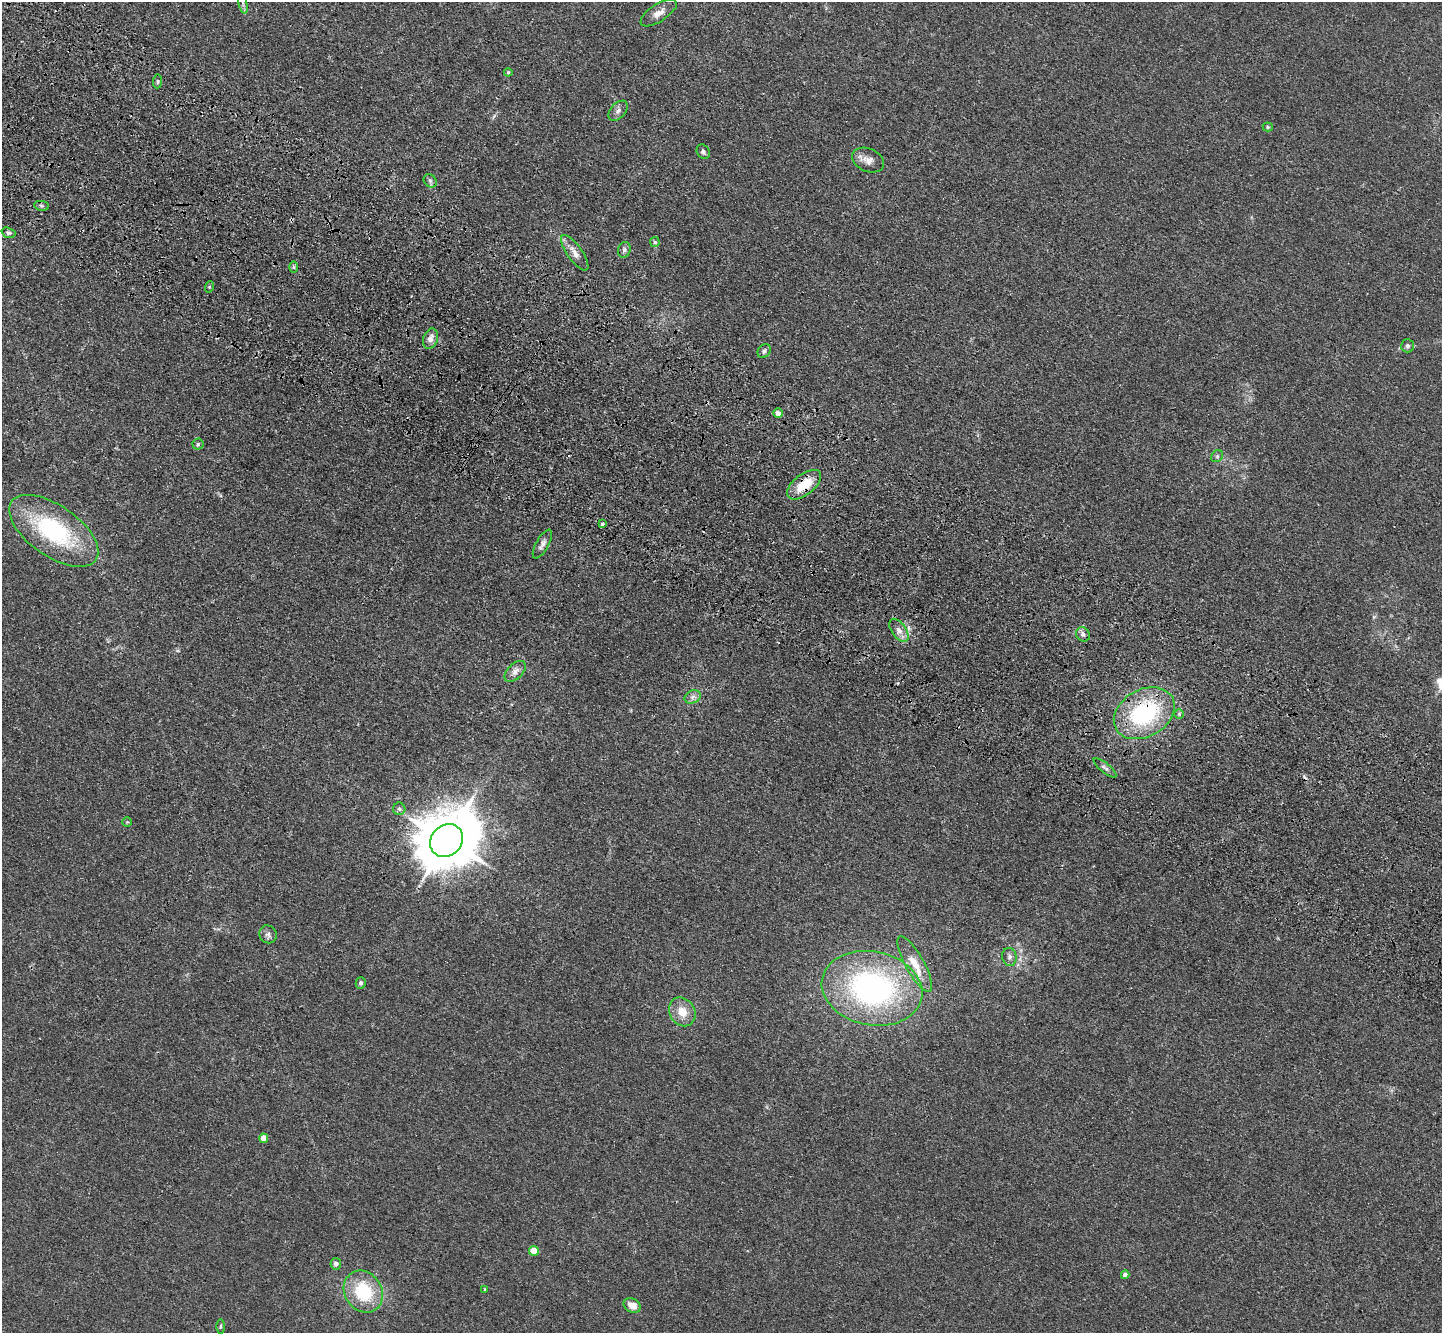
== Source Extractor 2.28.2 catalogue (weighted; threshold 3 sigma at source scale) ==
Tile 11 of 4 x 4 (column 3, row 3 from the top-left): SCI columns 2951-4390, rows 1723-3053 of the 5900 x 5969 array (HDU 1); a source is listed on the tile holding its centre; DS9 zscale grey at full resolution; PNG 1444 x 1335 px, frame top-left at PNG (2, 2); each listed source drawn as its Kron ellipse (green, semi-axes under 4 px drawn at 4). Shown black and unused: <1% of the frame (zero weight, under 3 of 4 exposures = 6% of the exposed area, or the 3 px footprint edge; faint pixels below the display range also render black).
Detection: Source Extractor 2.28.2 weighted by HDU 2 'WHT'; one run over the whole footprint, this tile lists its part. Background 0.0123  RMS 0.0047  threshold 0.021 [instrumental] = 3 sigma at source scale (4.5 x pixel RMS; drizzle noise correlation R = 1.50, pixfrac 1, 0.05/0.05 arcsec/px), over >= 5 px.
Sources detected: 54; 4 cosmic-ray / hot-pixel residue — neither listed nor drawn; the other 50 listed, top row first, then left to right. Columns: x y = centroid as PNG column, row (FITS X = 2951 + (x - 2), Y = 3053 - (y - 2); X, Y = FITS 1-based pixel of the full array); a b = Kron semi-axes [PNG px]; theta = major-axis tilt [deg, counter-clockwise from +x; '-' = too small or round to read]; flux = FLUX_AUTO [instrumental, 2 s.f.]
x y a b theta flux
243 3 11 3 -75 0.89
659 13 21 8 33 3.8
508 72 4 4 - 0.47
158 81 7 4 84 0.72
618 111 12 7 50 1.9
1268 127 5 4 - 0.6
703 152 8 6 -60 1.1
868 160 16 11 -22 3.8
430 181 7 6 - 1.1
42 206 7 5 -8 0.9
8 233 7 5 -19 1.1
655 242 5 5 - 0.67
624 250 8 6 72 1.3
575 253 21 7 -55 3.8
294 267 6 4 -89 0.66
209 287 6 3 71 0.47
431 339 10 7 72 3.2
1407 346 6 6 - 1.1
764 351 7 6 - 1.3
778 413 5 4 - 2.6
198 444 5 5 - 0.79
1217 456 6 5 - 0.94
804 485 20 10 38 11
602 524 3 3 - 1.9
54 531 51 25 -35 51
542 544 16 6 60 2.1
899 630 13 7 -55 2.8
1083 634 7 6 - 1.5
515 671 13 7 44 2.6
693 697 8 6 22 1.7
1144 713 32 23 30 49
1179 714 5 5 - 0.69
1105 768 14 5 -39 1.4
399 809 6 6 - 1.1
127 822 5 5 - 0.51
447 840 18 15 44 2800
268 934 9 8 - 1.7
1009 957 9 7 -79 1.7
915 964 31 9 -61 8.5
361 983 6 5 - 1.2
872 988 51 37 -12 110
682 1012 15 12 -58 6.6
264 1138 5 4 - 5.5
534 1251 5 4 - 8.5
336 1264 5 5 - 1.8
1125 1275 4 4 - 1.8
485 1289 4 3 - 0.41
363 1292 22 18 -56 25
632 1306 9 6 -28 4.4
220 1326 7 3 89 0.58
Overlapping masked pixels (flux is a lower limit): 2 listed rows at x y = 804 485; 1144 713
Isophote crosses this tile's border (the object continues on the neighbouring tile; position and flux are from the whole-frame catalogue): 1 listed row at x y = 243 3